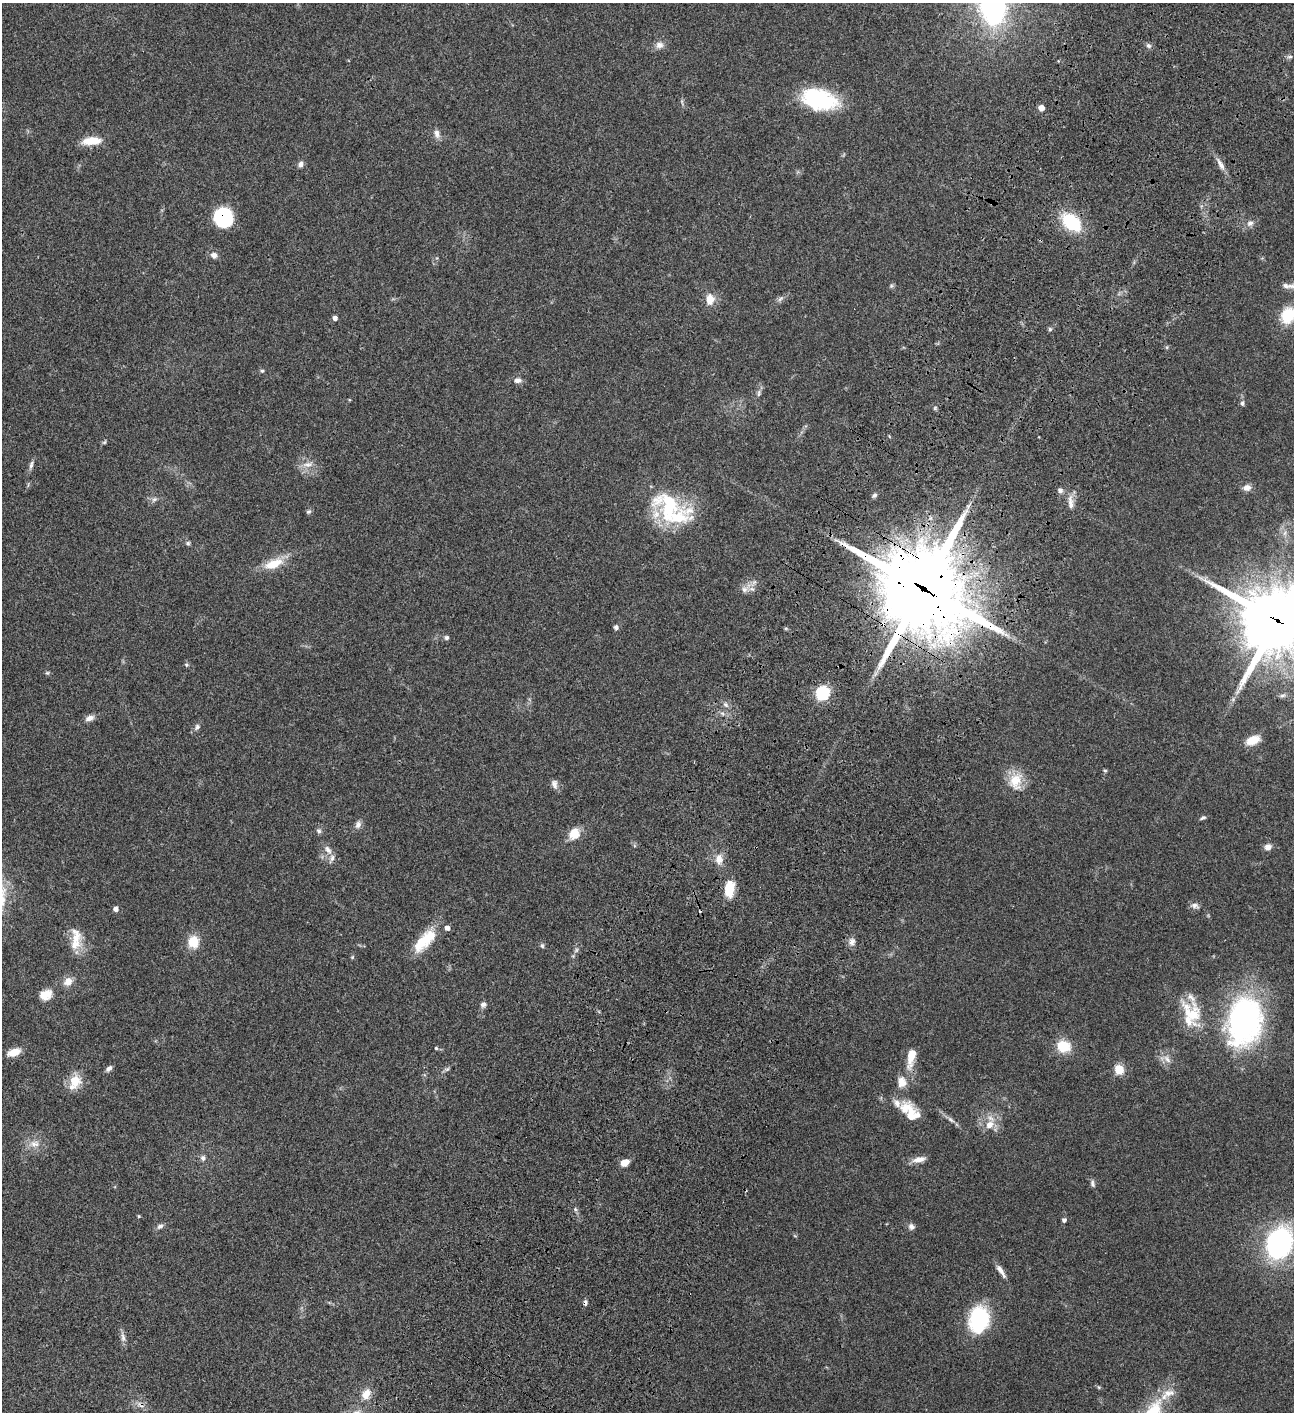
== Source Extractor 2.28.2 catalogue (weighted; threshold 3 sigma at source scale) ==
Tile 10 of 4 x 4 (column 2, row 3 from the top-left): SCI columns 1798-3089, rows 1613-3022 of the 6050 x 6047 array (HDU 1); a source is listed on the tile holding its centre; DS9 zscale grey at full resolution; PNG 1296 x 1414 px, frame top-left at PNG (2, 3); no overlay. Shown black and unused: <1% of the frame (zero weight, under 3 of 4 exposures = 13% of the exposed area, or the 3 px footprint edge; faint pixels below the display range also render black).
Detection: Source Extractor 2.28.2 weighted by HDU 2 'WHT'; one run over the whole footprint, this tile lists its part. Background 0.0649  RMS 0.0059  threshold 0.0264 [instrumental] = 3 sigma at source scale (4.5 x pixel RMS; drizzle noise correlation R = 1.50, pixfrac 1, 0.05/0.05 arcsec/px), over >= 5 px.
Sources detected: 123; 2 too faint to see at this stretch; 3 cosmic-ray / hot-pixel residue — not listed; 10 inside a brighter listed object's ellipse — not listed separately; the other 108 listed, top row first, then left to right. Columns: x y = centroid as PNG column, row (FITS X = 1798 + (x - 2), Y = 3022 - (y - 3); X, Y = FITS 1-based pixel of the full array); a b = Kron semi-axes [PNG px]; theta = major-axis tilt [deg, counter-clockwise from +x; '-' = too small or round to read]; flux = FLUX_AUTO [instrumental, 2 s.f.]
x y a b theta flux
659 45 11 9 -2 3.2
1148 45 7 6 - 1.6
1290 57 8 4 8 1.1
819 99 38 20 -14 46
682 102 10 3 -79 0.97
1041 108 5 5 - 4.6
437 134 13 8 -70 3
91 141 23 9 4 9.8
301 164 8 6 71 2
1221 165 19 6 -60 3.8
223 217 17 16 - 36
1071 222 19 12 -41 34
1250 223 9 8 - 2.6
214 255 8 8 - 2.7
891 286 6 5 - 0.96
710 299 16 11 87 6.2
780 299 11 5 45 1.7
1288 315 17 13 65 18
335 318 4 4 - 2.6
1050 329 5 5 - 0.97
262 371 5 5 - 0.86
518 380 10 7 3 2.6
759 393 11 6 78 1.8
349 400 5 3 - 0.48
1242 403 8 6 89 1.4
935 408 6 4 47 0.83
104 442 6 5 - 0.83
308 464 17 8 6 4.8
31 465 14 5 75 2
1247 488 10 8 1 3.2
1060 490 7 6 - 1.7
874 495 7 5 44 1.3
154 499 9 6 48 1.7
1070 502 21 7 -86 4.5
669 507 45 39 -33 48
308 512 7 6 - 1
1285 533 7 5 88 1.5
188 543 6 6 - 1
274 564 26 12 22 12
744 589 11 9 41 3.5
924 589 32 29 -39 6300
1277 620 24 22 -33 4600
616 627 6 6 - 1.5
446 638 6 6 - 1.3
186 665 6 6 - 0.97
47 673 6 5 - 0.84
822 693 6 6 - 93
1282 696 9 5 13 1.5
725 704 7 6 - 1.8
90 718 11 7 19 3
197 727 10 7 51 1.9
1253 740 16 9 24 9
1105 771 5 4 - 0.74
1016 781 25 18 85 12
554 784 12 8 -79 2.6
1203 818 8 4 26 1.1
358 824 11 8 71 2.5
319 831 7 6 - 1.4
574 833 15 12 51 7.9
1268 847 9 7 18 3.2
328 850 15 7 -54 3.4
719 859 14 10 -88 5.3
729 889 17 9 83 15
1195 906 12 7 -14 2.3
115 909 5 5 - 2.4
447 928 5 5 - 2.6
75 938 27 15 89 10
422 941 34 15 58 16
193 942 12 11 - 11
852 942 11 9 80 2.8
542 946 7 5 -87 1.1
352 957 5 4 - 0.72
68 981 11 9 34 4.8
46 995 15 12 24 6.4
483 1004 8 7 - 2
1192 1014 30 24 -59 21
1244 1021 52 35 78 140
1063 1046 18 16 -17 12
436 1048 4 4 - 0.7
14 1052 13 7 19 7.7
911 1057 26 9 78 9.8
1167 1059 14 7 -46 3.6
109 1068 9 5 40 1.8
447 1069 9 5 26 1.2
1119 1069 5 5 - 31
75 1081 11 8 72 16
902 1082 14 11 -78 5.9
910 1108 24 13 -77 8.8
951 1120 11 5 -37 2
990 1125 13 10 47 6.7
34 1144 17 10 5 5.7
203 1158 7 6 - 1.8
919 1159 17 7 13 4.6
624 1163 8 6 23 6.9
1092 1184 10 6 -78 1.6
575 1209 6 5 - 1
139 1216 4 4 - 0.53
1064 1220 4 4 - 1.8
160 1226 9 6 32 1.8
911 1227 8 8 - 2.1
1279 1243 22 17 67 130
1000 1270 15 6 -52 3.6
585 1302 8 5 83 1.4
979 1320 26 19 79 45
123 1337 14 6 -82 2.6
1099 1387 6 4 -30 0.72
1169 1393 20 11 16 7.2
366 1394 16 11 65 6.3
Overlapping masked pixels (flux is a lower limit): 4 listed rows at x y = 223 217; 924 589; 1277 620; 585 1302
Isophote crosses this tile's border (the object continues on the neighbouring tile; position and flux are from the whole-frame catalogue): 2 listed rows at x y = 1288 315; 1277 620